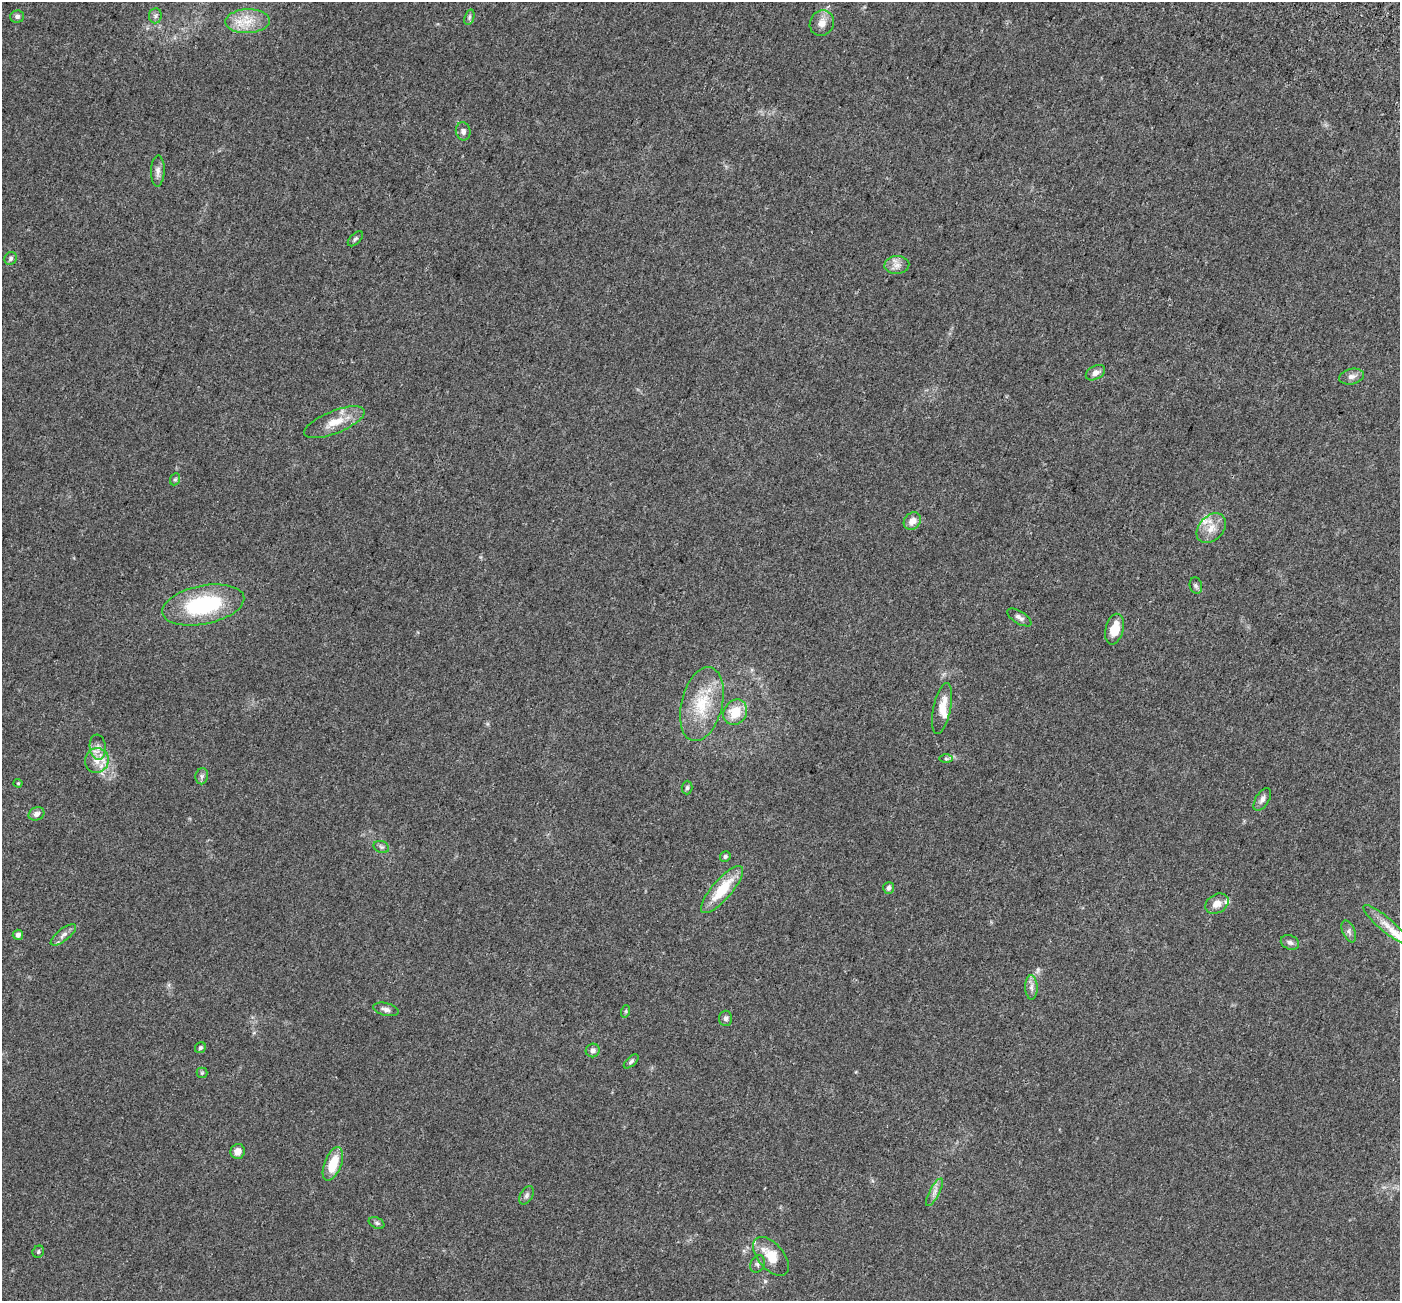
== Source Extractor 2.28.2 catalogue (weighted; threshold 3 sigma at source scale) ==
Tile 10 of 4 x 4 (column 2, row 3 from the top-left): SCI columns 1498-2895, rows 1688-2986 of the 5784 x 5909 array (HDU 1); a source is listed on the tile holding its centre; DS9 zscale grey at full resolution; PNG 1402 x 1303 px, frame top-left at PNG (2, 2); each listed source drawn as its Kron ellipse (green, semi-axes under 4 px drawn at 4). Shown black and unused: <1% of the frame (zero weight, under 3 of 5 exposures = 6% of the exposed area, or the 3 px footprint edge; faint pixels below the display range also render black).
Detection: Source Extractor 2.28.2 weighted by HDU 2 'WHT'; one run over the whole footprint, this tile lists its part. Background 0.0306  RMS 0.0029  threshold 0.0129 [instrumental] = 3 sigma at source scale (4.5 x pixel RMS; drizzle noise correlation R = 1.50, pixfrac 1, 0.0396/0.0396 arcsec/px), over >= 5 px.
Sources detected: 61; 4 inside a brighter listed object's ellipse — not listed separately; the other 57 listed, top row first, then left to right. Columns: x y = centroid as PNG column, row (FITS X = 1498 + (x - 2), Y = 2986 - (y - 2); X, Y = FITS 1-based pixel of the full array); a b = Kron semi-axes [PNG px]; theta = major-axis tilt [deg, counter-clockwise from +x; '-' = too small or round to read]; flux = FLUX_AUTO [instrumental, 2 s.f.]
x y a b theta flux
155 16 7 6 - 0.76
17 17 7 6 - 0.75
469 17 8 5 71 0.52
247 21 22 12 2 5.3
822 23 13 11 56 2.2
463 131 9 7 -75 1
158 171 15 7 88 1.3
355 239 9 5 44 0.59
11 258 7 6 - 0.65
897 265 12 9 4 1.8
1095 373 10 6 28 1.3
1352 377 12 7 11 1.3
334 422 32 11 22 4.9
175 479 6 5 - 0.39
912 521 9 8 - 2.3
1211 528 17 12 46 3.3
1196 586 8 6 -74 0.64
203 605 42 19 11 24
1019 617 14 6 -32 1.1
1114 629 16 9 75 4.8
702 704 38 20 76 11
942 709 26 8 78 3.8
735 712 13 11 56 5.8
98 747 12 8 -83 1.8
946 759 7 4 -1 0.47
97 760 12 12 - 3.2
202 776 8 6 79 0.74
18 783 4 4 - 0.27
687 788 7 5 87 0.57
1262 799 12 6 58 1.1
36 814 8 6 25 1.2
381 847 8 6 -20 0.63
725 856 5 5 - 0.52
889 888 6 5 - 0.86
722 890 30 9 49 9.1
1217 904 12 9 31 2.3
1386 925 29 7 -40 3.3
1349 931 11 6 -67 0.93
18 935 5 5 - 0.95
63 935 15 6 38 1.3
1290 942 9 7 -23 0.86
1031 987 12 6 -88 1.2
386 1009 13 6 -14 1.1
626 1011 6 4 72 0.34
725 1018 7 6 - 0.78
200 1048 6 5 - 0.55
593 1050 7 6 - 1.1
631 1061 9 4 43 0.55
202 1073 5 5 - 0.34
238 1151 7 7 - 1.8
333 1164 18 8 69 7
935 1192 15 5 62 1.3
526 1195 10 6 60 0.74
377 1223 8 5 -27 0.58
38 1252 6 5 - 0.45
771 1256 23 12 -50 5.9
758 1264 9 6 63 0.81